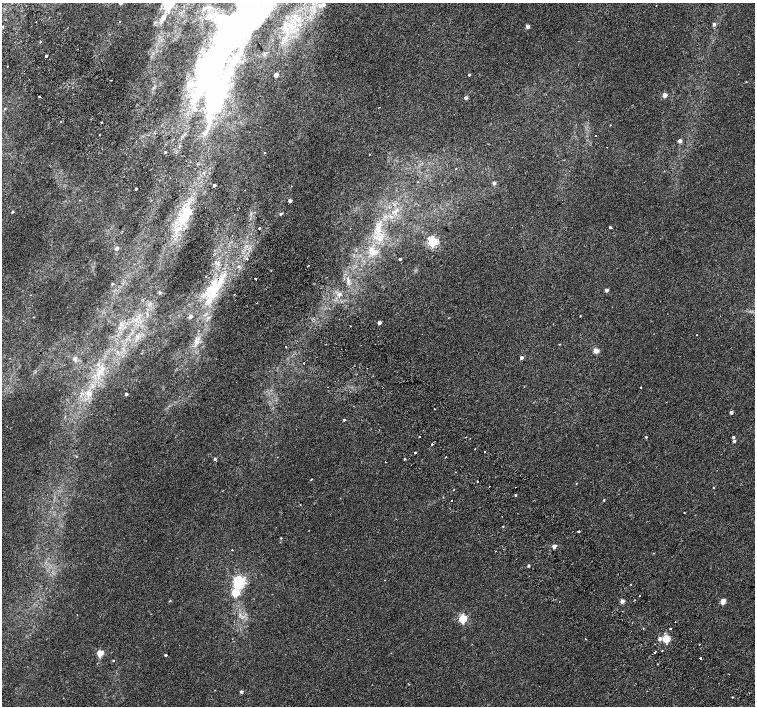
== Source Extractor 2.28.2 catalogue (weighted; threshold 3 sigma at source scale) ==
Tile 11 of 4 x 4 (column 3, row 3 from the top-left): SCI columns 3063-4567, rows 1672-3079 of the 6118 x 6093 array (HDU 1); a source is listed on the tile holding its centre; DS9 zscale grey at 2 x 2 block average (1 PNG px = mean of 2 x 2 image px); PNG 757 x 708 px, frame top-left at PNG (2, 3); no overlay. Shown black and unused: <1% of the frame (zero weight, under 2 of 3 exposures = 3% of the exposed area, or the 3 px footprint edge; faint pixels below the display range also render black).
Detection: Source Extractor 2.28.2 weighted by HDU 2 'WHT'; one run over the whole footprint, this tile lists its part. Background 0.00525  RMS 0.0036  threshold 0.0162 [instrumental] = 3 sigma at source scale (4.5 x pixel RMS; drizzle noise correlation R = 1.50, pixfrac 1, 0.0396/0.0396 arcsec/px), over >= 5 px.
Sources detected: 139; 5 inside a brighter object's white glare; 11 cosmic-ray / hot-pixel residue — not listed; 3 inside a brighter listed object's ellipse — not listed separately; the other 120 listed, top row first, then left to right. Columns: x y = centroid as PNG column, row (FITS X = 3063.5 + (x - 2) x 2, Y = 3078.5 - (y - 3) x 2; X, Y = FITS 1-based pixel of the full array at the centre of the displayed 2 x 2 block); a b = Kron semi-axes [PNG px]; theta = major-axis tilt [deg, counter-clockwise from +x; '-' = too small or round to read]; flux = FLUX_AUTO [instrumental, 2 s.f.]
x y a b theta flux
168 4 15 13 70 18
323 4 3 3 - 4.9
656 5 2 2 - 0.52
262 13 107 33 50 210
120 22 2 2 - 0.52
714 24 3 3 - 2.4
527 26 2 2 - 7.2
2 27 2 2 - 2.8
40 42 3 2 - 0.68
46 56 2 2 - 1.3
7 66 2 2 - 0.42
276 75 3 2 - 9.2
469 75 2 2 - 1.4
746 82 2 2 - 0.38
665 95 3 3 - 11
466 98 2 2 - 3.9
379 107 2 2 - 0.4
5 109 3 3 - 0.6
195 110 6 4 50 2.5
60 121 2 2 - 0.47
101 122 2 2 - 3.7
610 125 2 2 - 0.35
99 135 2 2 - 0.36
595 136 2 2 - 2.6
680 141 3 2 - 4.9
180 146 2 2 - 1.4
607 147 2 2 - 0.76
165 152 2 2 - 0.97
264 152 2 2 - 0.61
370 154 2 2 - 0.29
198 164 3 2 - 0.79
418 182 3 2 - 0.29
494 183 3 3 - 3.4
214 185 2 2 - 2.7
136 189 2 2 - 1.3
290 201 2 2 - 4.1
12 212 2 2 - 1
188 212 4 3 - 23
281 214 4 3 - 1.2
181 220 10 6 -43 7.5
610 227 3 2 - 1.2
259 228 2 2 - 1.1
380 238 4 3 - 4.9
433 242 3 3 - 100
117 248 2 2 - 5.4
374 253 5 3 - 2
247 258 2 2 - 2
400 259 2 2 - 0.86
238 266 4 3 - 0.89
206 276 2 2 - 0.64
255 279 2 2 - 3.9
112 284 3 2 - 0.83
215 290 22 7 37 18
607 290 2 2 - 3.3
160 293 3 3 - 0.81
339 294 4 4 - 3
190 316 2 2 - 5.7
580 316 2 2 - 0.41
33 317 2 2 - 0.35
379 323 2 2 - 5.3
350 326 2 2 - 0.77
559 344 3 2 - 0.29
286 347 2 2 - 1.4
596 351 3 3 - 15
522 357 3 2 - 2.9
304 363 2 2 - 3.7
383 387 2 2 - 0.38
641 387 2 2 - 0.69
126 394 2 2 - 2.3
353 406 2 2 - 0.56
731 412 2 2 - 3.5
344 420 2 2 - 1
419 436 2 2 - 6.2
646 437 3 2 - 0.66
733 437 2 2 - 1.7
734 441 3 3 - 1.7
432 444 2 2 - 2.9
485 452 2 2 - 1.6
415 453 2 2 - 5
446 457 2 2 - 1.1
215 459 3 3 - 1.3
404 459 2 2 - 1
385 462 2 2 - 1
455 472 2 2 - 0.36
311 479 2 2 - 0.6
478 481 2 2 - 1.1
576 484 2 2 - 0.39
714 488 2 2 - 0.38
515 495 2 2 - 0.98
604 500 3 2 - 0.62
451 501 2 2 - 3.1
684 512 2 2 - 0.38
503 526 2 2 - 0.44
579 531 2 2 - 1.8
281 538 3 2 - 0.54
554 546 2 2 - 7.1
232 550 2 2 - 0.85
653 553 2 2 - 0.33
528 566 2 2 - 1.3
385 580 2 2 - 0.33
239 582 4 3 - 150
631 584 2 2 - 0.51
235 593 3 3 - 38
639 596 2 2 - 1.4
170 601 3 2 - 0.52
622 601 3 2 - 6.9
723 602 3 2 - 6.9
463 619 3 3 - 50
670 629 2 2 - 2.5
666 638 3 3 - 35
585 639 2 2 - 0.77
660 639 3 2 - 4.8
662 651 2 2 - 0.43
655 652 3 2 - 0.78
100 653 3 3 - 27
166 655 2 2 - 3.3
700 658 2 2 - 4.2
113 660 2 2 - 0.77
241 692 3 2 - 2.5
732 697 2 2 - 0.84
Isophote crosses this tile's border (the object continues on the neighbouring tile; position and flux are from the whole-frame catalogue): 3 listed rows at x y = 168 4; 262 13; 2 27
Diffuse or blended objects may show on this block-average render without a row.